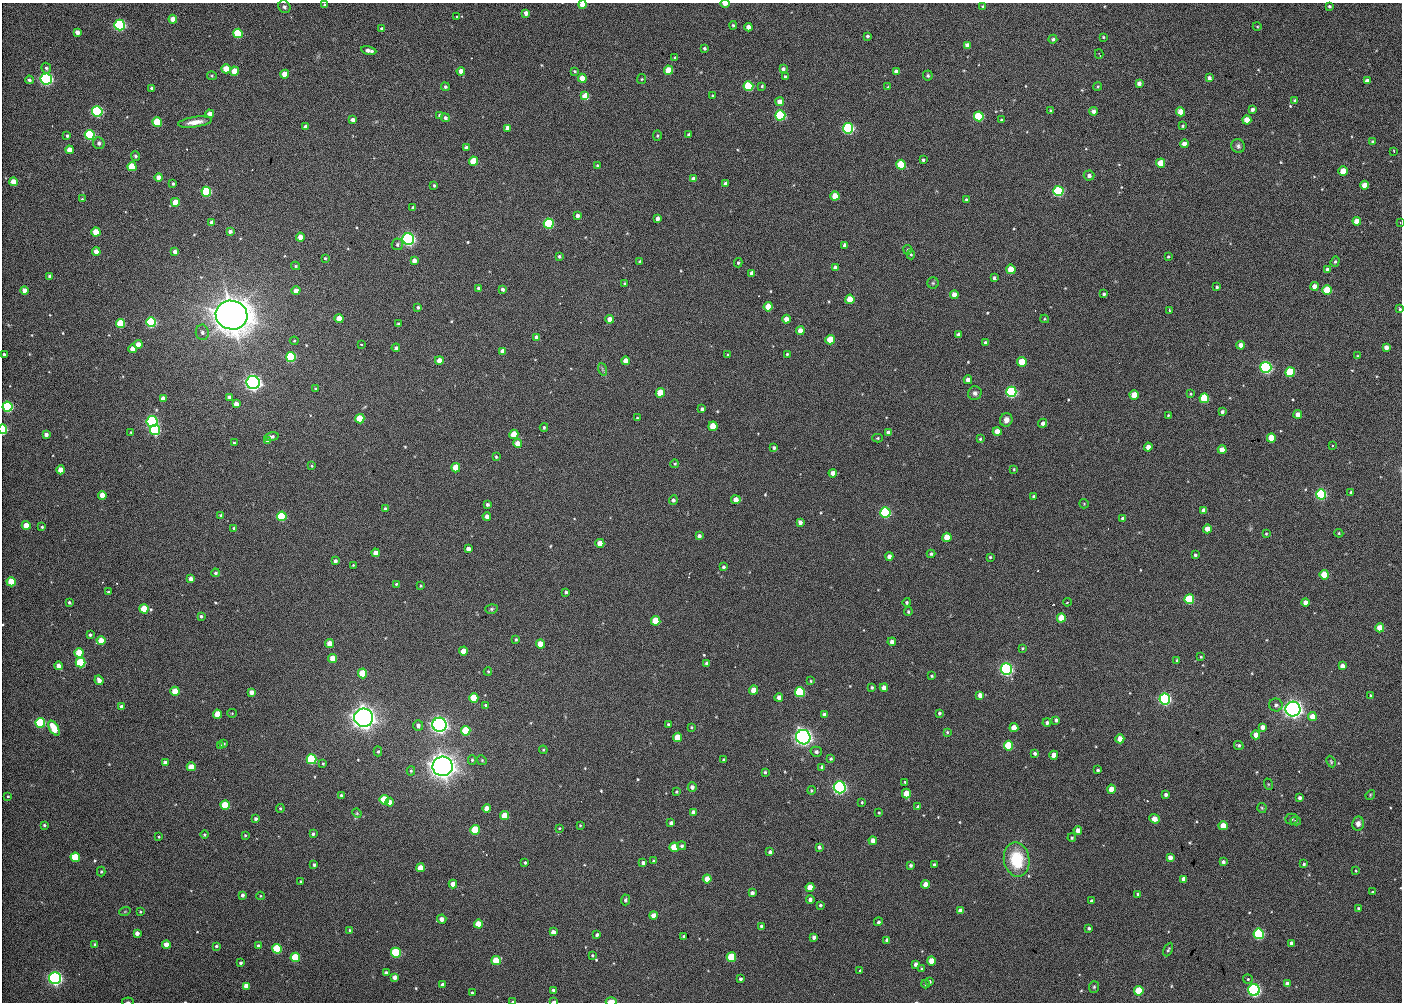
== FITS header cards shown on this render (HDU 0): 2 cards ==
NAXIS1  =                 1400 / Length of first axis: X, ColCount, Width
NAXIS2  =                 1000 / Length of second axis: Y, RowCount, Height

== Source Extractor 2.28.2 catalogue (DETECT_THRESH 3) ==
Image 1400 x 1000 px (HDU 0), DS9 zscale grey, 1 PNG px = 1 image px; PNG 1404 x 1004 px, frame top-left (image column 1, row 1000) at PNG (2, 3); each listed source drawn as its Kron ellipse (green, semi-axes under 4 px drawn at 4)
Background 1670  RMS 38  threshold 115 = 3 sigma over >= 5 px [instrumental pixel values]
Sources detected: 540; of the 540, the 500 brightest by FLUX_AUTO listed and drawn (40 fainter detections omitted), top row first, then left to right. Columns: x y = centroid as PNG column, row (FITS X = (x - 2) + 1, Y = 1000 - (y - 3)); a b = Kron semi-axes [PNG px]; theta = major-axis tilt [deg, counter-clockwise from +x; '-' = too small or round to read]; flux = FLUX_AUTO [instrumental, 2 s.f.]
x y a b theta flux
583 4 4 4 - 3.8e+04
725 4 4 2 - 2.2e+04
325 5 3 3 - 3.8e+03
1329 6 3 3 - 4.0e+03
284 7 6 5 - 6.2e+03
983 7 4 4 - 5.7e+03
526 13 4 4 - 1.3e+04
457 17 3 2 - 2.4e+03
173 19 4 4 - 3.2e+04
119 25 5 5 - 5.6e+05
733 25 4 3 - 3.5e+03
1257 26 4 3 - 2.3e+03
748 27 4 4 - 1.7e+04
382 29 4 3 - 8.6e+03
77 32 4 4 - 1.4e+04
238 33 5 4 - 1.9e+05
867 36 3 3 - 5.9e+03
1103 37 3 3 - 2.6e+03
1053 39 4 4 - 5.0e+03
967 45 4 4 - 1.4e+04
704 48 3 3 - 3.9e+03
369 50 7 3 -11 1.3e+04
1099 54 5 2 - 2.6e+03
675 57 3 3 - 3.7e+03
46 68 5 4 - 5.2e+03
226 69 4 4 - 5.3e+04
783 69 4 4 - 8.9e+03
669 70 4 4 - 7.0e+04
234 71 4 4 - 5.6e+04
461 71 4 4 - 2.3e+04
575 71 4 3 - 2.9e+03
896 71 4 4 - 7.9e+03
285 74 4 4 - 4.7e+04
928 75 5 5 - 4.2e+03
212 76 5 4 - 3.4e+03
785 77 3 3 - 4.5e+03
582 78 4 4 - 4.6e+04
1209 78 4 4 - 1.0e+04
46 79 5 5 - 7.5e+05
642 79 5 4 - 2.9e+03
29 80 4 4 - 6.4e+03
1367 81 4 4 - 1.9e+04
1139 83 4 4 - 1.1e+04
748 86 5 5 - 2.4e+05
762 86 4 4 - 3.1e+03
1098 86 4 3 - 2.6e+03
445 87 4 4 - 4.7e+03
888 87 3 3 - 2.3e+03
152 88 3 3 - 4.0e+03
585 96 4 4 - 7.0e+04
713 96 3 3 - 3.4e+03
1295 101 4 4 - 8.2e+03
780 102 4 4 - 2.4e+04
1252 109 4 3 - 8.4e+03
97 111 5 5 - 5.1e+05
1051 111 3 3 - 4.5e+03
1093 111 4 4 - 1.1e+04
1181 112 4 4 - 4.6e+04
210 114 4 4 - 2.1e+04
439 115 3 3 - 2.9e+03
780 115 5 5 - 3.5e+05
979 116 5 5 - 2.7e+05
445 118 4 4 - 6.8e+03
353 120 4 4 - 1.1e+04
1001 120 4 3 - 3.8e+03
1247 120 4 4 - 4.6e+04
157 122 5 4 - 1.5e+05
195 122 17 5 7 2.4e+04
1183 126 3 3 - 3.4e+03
306 127 4 4 - 1.1e+04
508 128 4 4 - 1.7e+04
848 128 5 5 - 5.2e+05
90 135 5 5 - 3.2e+05
689 135 4 3 - 7.7e+03
67 136 4 3 - 5.1e+03
657 136 5 4 - 3.2e+03
1373 142 4 3 - 4.9e+03
99 143 6 5 - 8.6e+03
1184 144 4 4 - 1.9e+04
1238 146 7 6 - 7.1e+03
466 147 4 3 - 7.0e+03
70 150 4 4 - 3.6e+04
1394 151 3 2 - 2.3e+03
135 156 5 4 - 5.6e+03
923 160 3 3 - 4.3e+03
474 161 4 4 - 8.9e+04
1161 163 4 4 - 6.5e+04
901 165 5 5 - 1.6e+05
597 166 4 3 - 5.6e+03
132 167 4 4 - 1.1e+05
1343 171 4 4 - 5.5e+04
1089 175 5 5 - 9.4e+03
159 178 4 4 - 2.4e+04
693 179 4 4 - 1.3e+04
13 182 4 4 - 3.2e+04
173 184 4 3 - 4.2e+03
726 184 4 4 - 1.2e+04
434 185 3 3 - 3.3e+03
1364 185 4 4 - 3.4e+04
1058 191 5 5 - 4.2e+05
206 192 5 5 - 2.9e+05
835 196 4 4 - 4.6e+04
82 199 4 4 - 2.6e+03
966 200 3 3 - 3.9e+03
175 202 4 4 - 4.3e+04
413 208 4 3 - 7.6e+03
577 216 4 3 - 9.0e+03
657 218 4 3 - 1.0e+04
1357 221 4 4 - 3.3e+04
212 222 4 4 - 1.8e+04
1400 222 3 2 - 3.2e+03
549 223 5 5 - 3.0e+05
230 231 4 3 - 7.7e+03
96 232 4 4 - 5.5e+04
300 237 4 4 - 2.7e+04
408 239 6 6 - 8.4e+05
397 244 6 5 - 5.4e+03
845 245 4 4 - 1.2e+04
908 250 5 4 - 5.0e+03
96 252 4 4 - 2.4e+04
175 252 4 4 - 1.1e+04
911 254 5 4 - 3.4e+03
559 256 3 3 - 4.1e+03
1168 257 3 3 - 3.1e+03
325 258 4 4 - 3.3e+03
414 261 4 4 - 1.9e+04
640 261 4 2 - 2.9e+03
1335 262 5 4 - 4.1e+03
738 263 4 3 - 3.8e+03
296 266 4 3 - 3.6e+03
835 268 4 4 - 1.0e+04
1011 269 4 4 - 7.0e+04
1327 269 4 4 - 6.4e+03
752 273 4 4 - 1.2e+04
49 276 4 4 - 5.2e+03
994 278 4 3 - 6.1e+03
933 283 5 5 - 3.9e+03
625 284 4 3 - 4.0e+03
1315 286 4 4 - 2.6e+04
1217 287 3 3 - 4.1e+03
479 288 4 3 - 8.6e+03
503 289 4 3 - 6.8e+03
24 290 4 4 - 2.2e+04
1327 290 5 4 - 1.1e+05
296 291 4 4 - 2.2e+04
1104 294 4 3 - 4.1e+03
954 295 4 4 - 2.3e+04
850 299 4 4 - 6.3e+04
418 307 3 3 - 3.7e+03
768 307 4 4 - 4.8e+04
1400 309 4 3 - 3.7e+03
1169 310 3 2 - 3.0e+03
232 315 16 14 -17 5.1e+06
339 318 4 4 - 3.6e+04
610 319 4 4 - 2.6e+04
786 319 4 4 - 2.1e+04
1045 319 4 4 - 2.5e+03
151 322 5 5 - 3.9e+05
121 323 4 4 - 1.4e+05
398 324 3 3 - 3.7e+03
800 331 4 4 - 2.9e+04
202 332 8 6 -81 8.1e+03
959 335 4 4 - 9.8e+03
537 337 4 4 - 1.7e+04
830 340 5 4 - 8.4e+04
294 341 4 4 - 2.8e+03
985 343 4 3 - 6.5e+03
138 345 4 4 - 2.8e+04
361 345 3 2 - 2.6e+03
1241 345 4 4 - 1.8e+04
1386 347 4 4 - 1.6e+04
396 348 4 4 - 6.5e+03
132 349 4 4 - 2.7e+04
502 351 4 4 - 1.7e+04
787 354 3 3 - 3.1e+03
4 355 3 3 - 7.7e+03
728 355 3 3 - 3.1e+03
1357 356 4 3 - 2.5e+03
291 357 5 5 - 3.4e+05
439 360 4 4 - 2.2e+04
625 361 4 4 - 1.9e+04
1022 362 5 4 - 8.8e+04
1266 367 5 5 - 6.9e+05
602 369 6 4 -71 4.1e+03
1290 372 5 5 - 1.5e+05
968 380 4 4 - 1.9e+04
253 382 7 6 - 1.3e+06
316 389 4 3 - 5.9e+03
1011 392 5 5 - 5.2e+05
660 393 5 4 - 6.5e+04
975 393 7 6 - 8.6e+03
1190 394 3 3 - 2.6e+03
1134 395 4 4 - 5.1e+04
229 397 4 4 - 7.3e+03
163 398 4 4 - 2.0e+04
1204 398 5 5 - 1.5e+05
236 404 4 4 - 1.7e+04
7 407 5 5 - 4.7e+05
702 409 4 3 - 6.6e+03
1222 412 4 4 - 5.9e+03
1298 414 4 4 - 1.8e+04
1168 415 3 2 - 2.3e+03
637 418 3 3 - 2.4e+03
360 419 5 4 - 9.6e+04
1006 420 7 6 - 1.4e+04
152 422 5 5 - 6.6e+05
1043 423 4 4 - 1.1e+04
713 426 4 4 - 6.6e+04
544 427 4 3 - 4.3e+03
3 429 5 3 - 2.3e+05
155 430 5 5 - 3.3e+05
997 431 4 4 - 3.1e+04
131 432 3 2 - 2.5e+03
888 433 4 4 - 1.1e+04
46 434 4 4 - 1.1e+04
514 434 4 4 - 7.1e+04
271 437 7 4 10 8.1e+03
878 438 5 4 - 3.1e+03
1271 438 4 4 - 6.3e+04
980 439 4 4 - 3.4e+03
268 441 4 4 - 1.0e+04
234 443 3 3 - 3.1e+03
518 444 4 4 - 3.8e+04
1332 446 3 2 - 3.0e+03
1148 447 4 4 - 1.9e+04
774 448 4 4 - 6.5e+03
1222 450 4 4 - 2.7e+04
496 457 4 3 - 3.5e+03
675 464 4 3 - 3.1e+03
312 466 3 3 - 3.1e+03
456 468 4 4 - 6.8e+04
1014 469 3 3 - 2.3e+03
61 470 4 4 - 3.3e+04
833 473 4 4 - 2.0e+04
1351 492 3 3 - 4.3e+03
1321 494 5 5 - 4.4e+05
102 495 4 4 - 3.2e+04
1034 496 4 3 - 3.7e+03
673 500 4 4 - 6.1e+03
736 500 4 4 - 2.6e+04
487 504 4 4 - 6.4e+03
1084 504 5 4 - 2.7e+03
385 509 4 3 - 6.1e+03
1204 510 4 4 - 1.7e+04
885 512 5 5 - 4.4e+05
221 515 4 4 - 5.9e+03
282 516 5 5 - 2.1e+05
487 516 4 4 - 1.4e+04
1123 518 4 4 - 7.1e+03
800 522 4 4 - 1.0e+04
26 525 4 4 - 4.0e+04
42 527 4 3 - 3.2e+03
234 528 4 3 - 3.1e+03
1207 529 4 4 - 2.7e+04
1339 533 4 4 - 3.0e+03
1266 534 3 3 - 2.6e+03
699 536 4 4 - 8.7e+03
947 537 5 4 - 5.8e+04
600 543 4 4 - 3.9e+04
468 549 4 4 - 1.4e+04
376 553 4 4 - 2.3e+04
931 554 4 3 - 4.0e+03
1195 555 3 3 - 4.3e+03
889 556 4 4 - 1.2e+04
990 557 3 3 - 2.8e+03
335 561 4 4 - 8.5e+03
353 565 3 2 - 2.3e+03
724 567 4 4 - 5.2e+03
215 573 4 4 - 4.8e+03
1324 575 4 4 - 7.0e+04
191 579 4 4 - 1.3e+04
11 582 4 4 - 8.4e+04
396 584 4 4 - 3.4e+03
421 586 3 3 - 2.4e+03
108 592 3 3 - 4.0e+03
566 592 3 3 - 5.0e+03
1189 599 5 5 - 2.0e+05
69 602 4 3 - 4.2e+03
907 602 4 4 - 4.3e+03
1067 602 4 3 - 2.9e+03
1305 603 4 4 - 2.0e+04
144 609 4 4 - 9.5e+04
491 609 6 4 16 4.4e+03
908 612 4 3 - 3.5e+03
201 616 4 3 - 4.8e+03
1061 618 4 4 - 6.0e+04
656 621 5 4 - 1.0e+05
1380 628 4 4 - 5.0e+04
90 635 3 3 - 4.9e+03
516 639 3 3 - 3.4e+03
101 640 4 4 - 3.8e+04
892 642 4 4 - 1.3e+04
330 644 4 4 - 4.1e+04
540 644 4 4 - 5.5e+04
1023 648 4 4 - 3.1e+03
463 651 4 4 - 3.3e+04
79 653 4 4 - 7.6e+04
1201 657 3 3 - 2.8e+03
333 658 4 4 - 4.2e+04
1177 660 4 3 - 2.8e+03
81 662 5 4 - 1.7e+05
707 663 4 4 - 1.2e+04
58 666 4 4 - 2.1e+04
1342 666 4 4 - 1.9e+04
1006 669 6 5 - 8.2e+05
488 671 4 3 - 2.9e+03
363 673 5 4 - 1.0e+05
932 676 3 3 - 3.3e+03
99 680 5 4 - 1.4e+04
811 681 3 3 - 2.7e+03
872 687 3 3 - 4.4e+03
884 688 4 4 - 1.9e+04
754 690 4 4 - 3.9e+04
175 691 4 4 - 5.6e+04
251 692 4 4 - 1.6e+04
800 692 5 5 - 3.0e+05
980 695 4 4 - 1.8e+04
1371 695 3 3 - 2.4e+03
779 697 4 4 - 1.1e+04
474 698 4 4 - 9.3e+04
1165 699 5 5 - 7.1e+05
486 705 4 3 - 3.3e+03
1276 705 6 6 - 6.8e+03
122 707 4 4 - 1.2e+04
1293 709 7 7 - 1.7e+06
232 713 4 4 - 2.7e+03
939 713 4 4 - 4.3e+03
218 714 4 4 - 5.5e+04
824 714 4 4 - 1.1e+04
1312 717 4 4 - 3.7e+04
364 718 9 9 - 2.5e+06
1056 720 4 3 - 5.6e+03
1047 722 4 4 - 6.6e+03
40 723 5 5 - 2.5e+05
668 724 3 3 - 4.1e+03
439 725 7 7 - 1.4e+06
418 726 5 5 - 1.0e+04
691 727 3 3 - 2.7e+03
1262 727 4 4 - 1.8e+04
54 728 8 4 -59 7.5e+04
1014 728 4 4 - 4.3e+04
466 731 5 4 - 1.2e+05
947 732 4 4 - 3.0e+03
1256 735 4 4 - 2.3e+04
677 737 5 4 - 6.4e+04
803 737 7 7 - 1.5e+06
1120 739 4 4 - 3.9e+04
224 743 4 3 - 2.9e+03
220 745 4 3 - 4.8e+03
1239 745 5 4 - 5.3e+03
1008 746 5 4 - 1.5e+05
543 750 4 4 - 2.6e+03
378 751 5 4 - 3.7e+03
816 752 6 5 - 6.8e+03
1035 753 4 3 - 7.1e+03
1054 755 4 4 - 3.1e+04
311 759 5 5 - 2.9e+05
831 759 4 4 - 3.8e+03
472 760 5 4 - 3.3e+03
482 760 5 4 - 3.3e+03
724 760 4 3 - 4.9e+03
1331 762 6 4 -64 3.1e+03
165 763 4 4 - 1.3e+04
323 764 4 3 - 2.6e+03
443 766 10 10 - 2.9e+06
191 767 4 4 - 4.3e+04
822 767 4 4 - 9.9e+03
1098 770 3 3 - 4.7e+03
411 771 4 4 - 3.4e+03
765 772 3 3 - 3.6e+03
905 782 4 3 - 2.9e+03
1268 784 6 4 -72 3.0e+03
692 787 4 4 - 1.1e+04
840 787 6 6 - 9.2e+05
1111 789 4 4 - 3.8e+04
811 790 4 4 - 3.5e+03
676 792 3 3 - 3.2e+03
906 793 5 4 - 5.8e+04
341 795 4 3 - 3.8e+03
1166 795 4 3 - 7.5e+03
1370 795 5 4 - 2.7e+03
8 796 3 2 - 2.6e+03
1300 798 4 3 - 8.9e+03
384 800 5 5 - 1.2e+05
390 802 4 4 - 2.4e+04
862 802 3 3 - 2.9e+03
225 805 4 4 - 9.2e+04
918 807 4 4 - 9.1e+03
280 808 4 3 - 3.5e+03
486 808 4 4 - 2.3e+04
1262 808 5 4 - 3.5e+03
693 812 4 4 - 1.2e+04
357 813 5 4 - 3.0e+03
879 813 4 3 - 2.5e+03
504 816 4 4 - 6.7e+04
256 819 4 4 - 6.0e+03
1155 819 5 4 - 2.9e+04
1292 819 6 5 - 4.3e+03
1296 821 5 4 - 3.8e+03
671 823 4 3 - 7.2e+03
1358 823 7 6 - 1.3e+04
44 825 3 3 - 3.7e+03
580 825 4 3 - 2.4e+03
1223 826 4 4 - 4.3e+04
559 828 4 3 - 2.4e+03
475 830 5 4 - 1.4e+05
1078 830 4 4 - 2.0e+04
204 834 4 4 - 3.8e+03
313 834 3 3 - 4.9e+03
245 835 3 3 - 2.6e+03
159 837 3 3 - 2.4e+03
1072 838 4 3 - 3.6e+03
873 841 4 4 - 2.1e+04
682 846 4 4 - 5.3e+03
674 847 5 4 - 8.2e+04
819 847 4 4 - 6.5e+03
770 852 4 3 - 7.5e+03
75 857 4 4 - 1.2e+05
1170 857 4 4 - 1.5e+04
1017 860 17 13 -80 1.2e+05
653 861 4 3 - 4.5e+03
1223 862 4 3 - 7.9e+03
525 863 3 3 - 3.7e+03
643 863 4 3 - 7.2e+03
934 864 3 3 - 5.0e+03
1304 864 3 3 - 3.8e+03
314 865 3 3 - 5.0e+03
911 865 4 4 - 5.2e+03
420 868 4 4 - 3.9e+04
1356 871 3 2 - 2.8e+03
101 872 5 4 - 3.3e+03
707 879 4 4 - 3.3e+04
1184 879 4 4 - 1.8e+04
301 881 4 3 - 3.4e+03
453 884 4 4 - 2.9e+04
925 884 4 4 - 1.9e+04
810 887 4 4 - 4.3e+04
1372 892 3 2 - 2.3e+03
752 893 4 4 - 9.5e+03
1138 894 4 3 - 6.8e+03
242 895 4 3 - 7.1e+03
260 896 4 4 - 2.4e+03
810 899 4 4 - 8.4e+03
625 900 5 4 - 5.5e+03
1091 901 4 3 - 5.4e+03
820 905 3 3 - 3.8e+03
1358 908 3 3 - 3.5e+03
960 910 4 4 - 9.8e+03
125 911 6 3 20 2.7e+03
140 912 3 3 - 2.9e+03
653 915 4 4 - 2.6e+04
442 919 5 4 - 1.7e+04
878 922 4 4 - 4.9e+03
478 924 4 4 - 5.2e+04
761 926 3 3 - 3.6e+03
1089 928 3 3 - 4.9e+03
350 930 4 3 - 3.4e+03
553 932 4 4 - 1.6e+04
137 933 4 4 - 1.2e+04
1259 934 5 5 - 4.5e+05
597 935 3 3 - 5.8e+03
684 936 3 3 - 4.6e+03
814 937 4 4 - 9.6e+03
887 940 4 3 - 6.9e+03
1291 943 4 4 - 8.6e+03
95 944 3 3 - 3.9e+03
166 944 4 4 - 2.6e+04
216 946 4 3 - 4.5e+03
258 946 4 4 - 5.0e+03
277 949 5 4 - 2.0e+05
1168 950 7 4 64 4.9e+03
396 953 5 5 - 2.5e+05
592 955 3 3 - 2.6e+03
295 957 4 4 - 1.4e+05
731 957 5 4 - 1.3e+05
496 961 5 4 - 9.7e+04
931 961 4 4 - 4.2e+04
241 963 3 3 - 5.4e+03
916 964 4 3 - 9.7e+03
922 969 4 3 - 4.3e+03
860 970 3 3 - 6.9e+03
386 973 4 3 - 8.6e+03
395 977 4 4 - 1.6e+04
55 978 6 6 - 9.1e+05
740 979 4 3 - 5.4e+03
1248 979 5 5 - 3.5e+03
929 981 3 3 - 5.1e+03
925 984 4 4 - 2.9e+03
1287 984 4 4 - 1.9e+04
443 985 4 4 - 1.1e+04
246 986 4 4 - 2.8e+04
1094 987 6 5 - 4.1e+03
553 990 3 3 - 4.7e+03
1254 990 6 5 - 8.6e+05
1139 991 5 4 - 1.3e+05
472 992 3 3 - 2.6e+03
513 1001 4 2 - 5.1e+03
611 1001 5 3 - 2.9e+04
128 1002 6 3 7 2.5e+03
554 1002 4 2 - 6.2e+03
At the frame edge (FLAGS 8, measured only in part): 12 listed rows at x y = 583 4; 725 4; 325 5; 1400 222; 1400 309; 4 355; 7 407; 3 429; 513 1001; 611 1001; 128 1002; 554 1002
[40 fainter detections neither listed nor drawn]